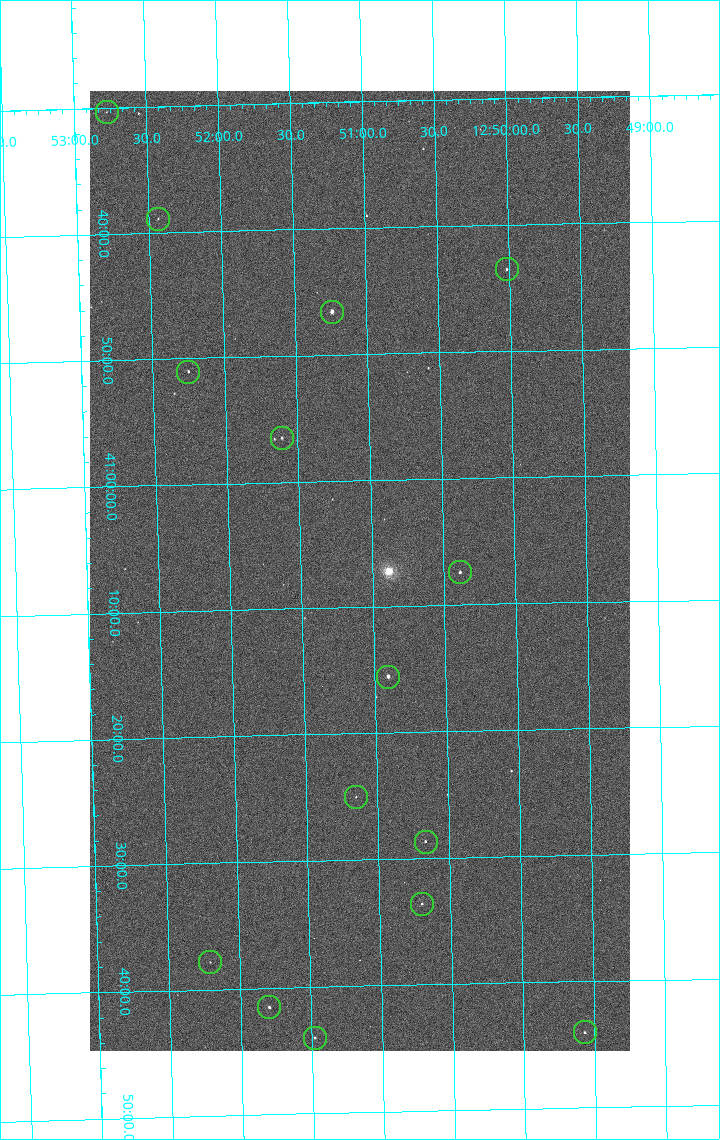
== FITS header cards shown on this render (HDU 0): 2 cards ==
NAXIS1  =                 1080 / length of data axis 1
NAXIS2  =                 1920 / length of data axis 2

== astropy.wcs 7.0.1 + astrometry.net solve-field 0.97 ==
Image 1080 x 1920 px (HDU 0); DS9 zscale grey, zoomed out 1/2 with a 90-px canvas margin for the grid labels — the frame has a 2x2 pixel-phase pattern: the four 2x2 pixel phases sit at different levels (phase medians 999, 849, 798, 999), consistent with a one-shot-colour (mosaic) sensor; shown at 1/2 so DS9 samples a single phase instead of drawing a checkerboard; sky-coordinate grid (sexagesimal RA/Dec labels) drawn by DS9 from the SOLVED WCS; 15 Tycho-2 reference stars matched to detected sources circled (green)
Header WCS: none
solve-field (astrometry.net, Tycho-2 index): SOLVED blind (the file carries no WCS)
Solved WCS: RA---TAN-SIP/DEC--TAN-SIP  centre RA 12:51:05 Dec +41:07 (192.77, +41.12 deg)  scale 2.38 arcsec/px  FOV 42.8' x 76.0'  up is -179 deg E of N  parity flipped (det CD > 0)
(file carries no celestial WCS; the grid is the blind solution)
Tycho-2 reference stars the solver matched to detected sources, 15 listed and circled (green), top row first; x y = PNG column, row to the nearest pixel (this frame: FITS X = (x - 90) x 2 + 1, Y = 1920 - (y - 91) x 2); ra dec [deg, ICRS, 3 dp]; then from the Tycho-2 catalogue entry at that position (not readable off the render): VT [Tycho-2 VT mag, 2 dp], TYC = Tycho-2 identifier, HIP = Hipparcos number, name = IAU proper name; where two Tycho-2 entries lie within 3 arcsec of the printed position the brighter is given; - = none
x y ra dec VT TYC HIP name
106 112 193.194 +40.505 12.48 3021-1340-1 - -
158 219 193.109 +40.648 12.32 3021-1216-1 - -
506 270 192.504 +40.725 11.86 3021-1162-1 - -
332 312 192.810 +40.776 9.69 3021-1108-1 - -
188 372 193.064 +40.851 11.36 3021-1025-1 - -
282 438 192.903 +40.941 11.82 3021-941-1 - -
460 572 192.596 +41.123 11.21 3021-53-1 - -
388 677 192.726 +41.259 9.76 3023-213-1 62700 -
356 798 192.787 +41.417 12.26 3023-139-1 - -
426 842 192.667 +41.478 11.08 3023-113-1 - -
422 904 192.675 +41.560 11.35 3023-88-1 - -
210 962 193.051 +41.631 12.16 3023-47-1 - -
269 1008 192.949 +41.692 10.25 3023-19-1 - -
584 1032 192.392 +41.734 11.39 3023-243-1 - -
314 1038 192.870 +41.734 10.72 3023-898-1 - -